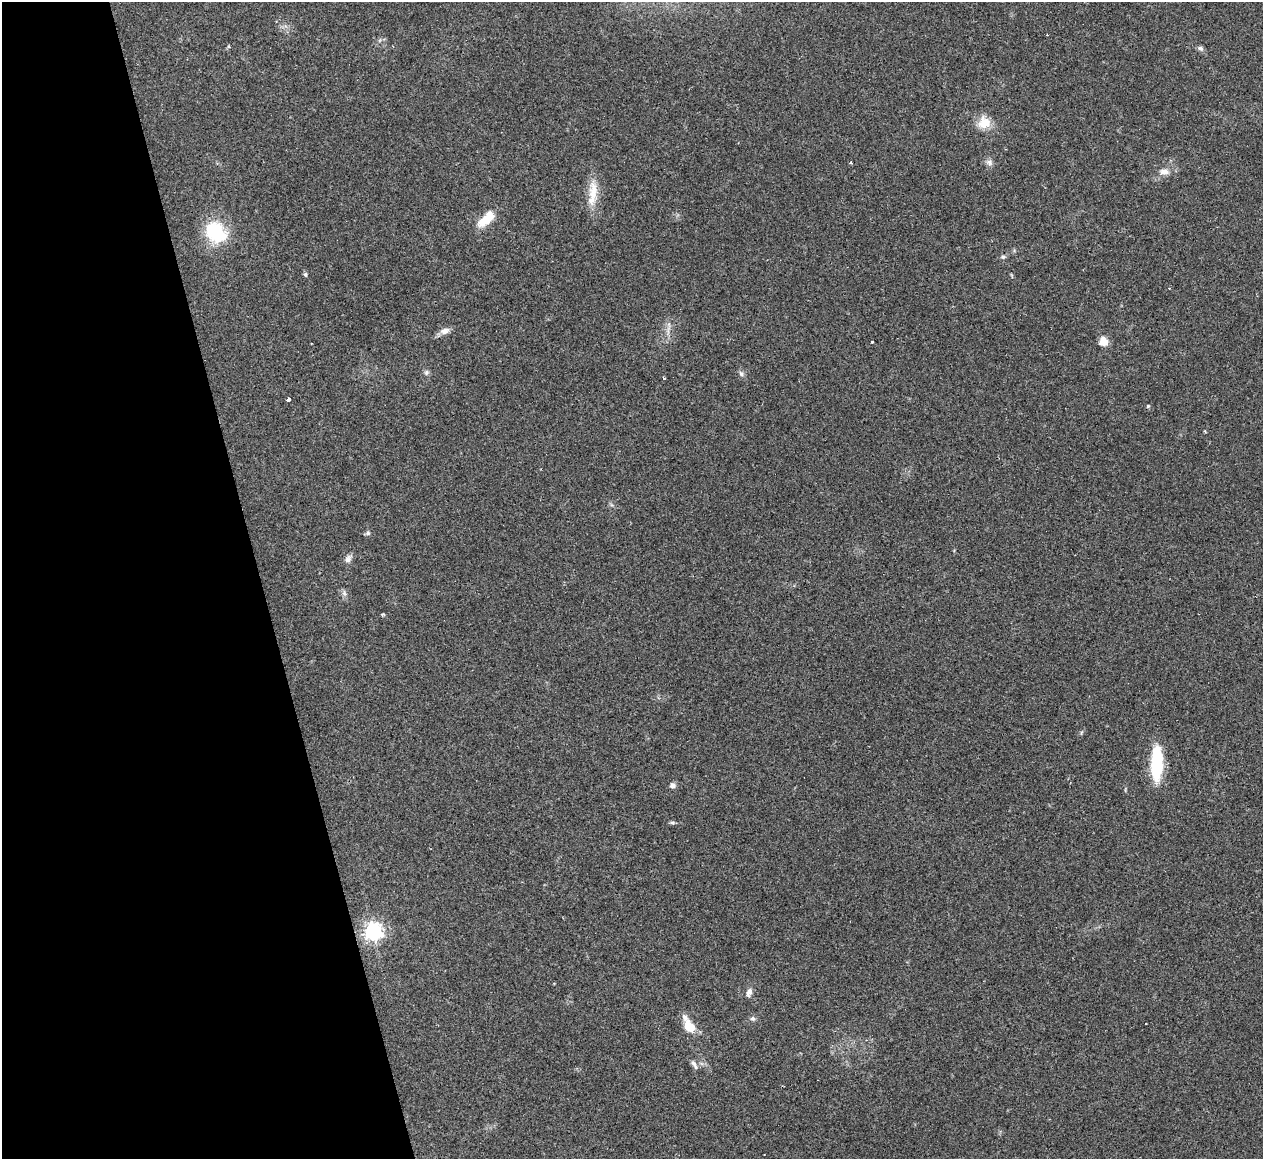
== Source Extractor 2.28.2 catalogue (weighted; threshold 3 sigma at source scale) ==
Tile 5 of 4 x 4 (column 1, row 2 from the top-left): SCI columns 30-1290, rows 2576-3732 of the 5073 x 5080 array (HDU 1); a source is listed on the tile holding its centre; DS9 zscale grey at full resolution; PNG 1265 x 1161 px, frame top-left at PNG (2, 2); no overlay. Shown black and unused: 21% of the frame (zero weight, under 2 of 3 exposures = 2% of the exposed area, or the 3 px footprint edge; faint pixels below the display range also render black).
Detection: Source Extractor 2.28.2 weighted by HDU 2 'WHT'; one run over the whole footprint, this tile lists its part. Background 0.059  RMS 0.0071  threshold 0.0318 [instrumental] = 3 sigma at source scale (4.5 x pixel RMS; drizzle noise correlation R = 1.50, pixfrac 1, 0.05/0.05 arcsec/px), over >= 5 px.
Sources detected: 34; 2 cosmic-ray / hot-pixel residue — not listed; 1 inside a brighter listed object's ellipse — not listed separately; the other 31 listed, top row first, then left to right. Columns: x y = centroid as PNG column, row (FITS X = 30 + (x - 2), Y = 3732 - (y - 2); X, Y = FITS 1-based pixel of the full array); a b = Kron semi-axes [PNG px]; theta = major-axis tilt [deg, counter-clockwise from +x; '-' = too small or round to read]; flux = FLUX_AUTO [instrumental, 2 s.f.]
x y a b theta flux
1200 48 8 6 -16 1.6
984 123 16 15 - 11
990 162 9 7 83 2.6
851 163 3 3 - 1.6
1164 172 12 7 -3 4.2
593 193 38 11 85 14
486 219 24 10 41 14
216 232 25 20 -52 37
1003 257 6 5 - 1.4
305 274 5 5 - 1.2
1169 288 3 3 - 0.64
445 331 12 8 16 4.2
872 342 3 3 - 1.3
1103 342 9 9 - 6.8
426 372 7 6 - 1.7
741 374 8 5 -63 1.8
664 379 3 3 - 4.4
288 399 4 3 - 14
1148 406 4 4 - 0.83
368 533 6 6 - 1.3
348 559 11 8 62 2.9
344 593 7 4 -71 1.6
382 615 4 3 - 1.3
1157 763 35 11 88 41
673 785 7 7 - 2.3
672 823 8 4 -8 1.2
373 932 6 6 - 310
749 992 12 7 69 3.1
753 1019 7 6 - 1.7
689 1027 12 8 -45 15
693 1063 10 6 -50 2.5